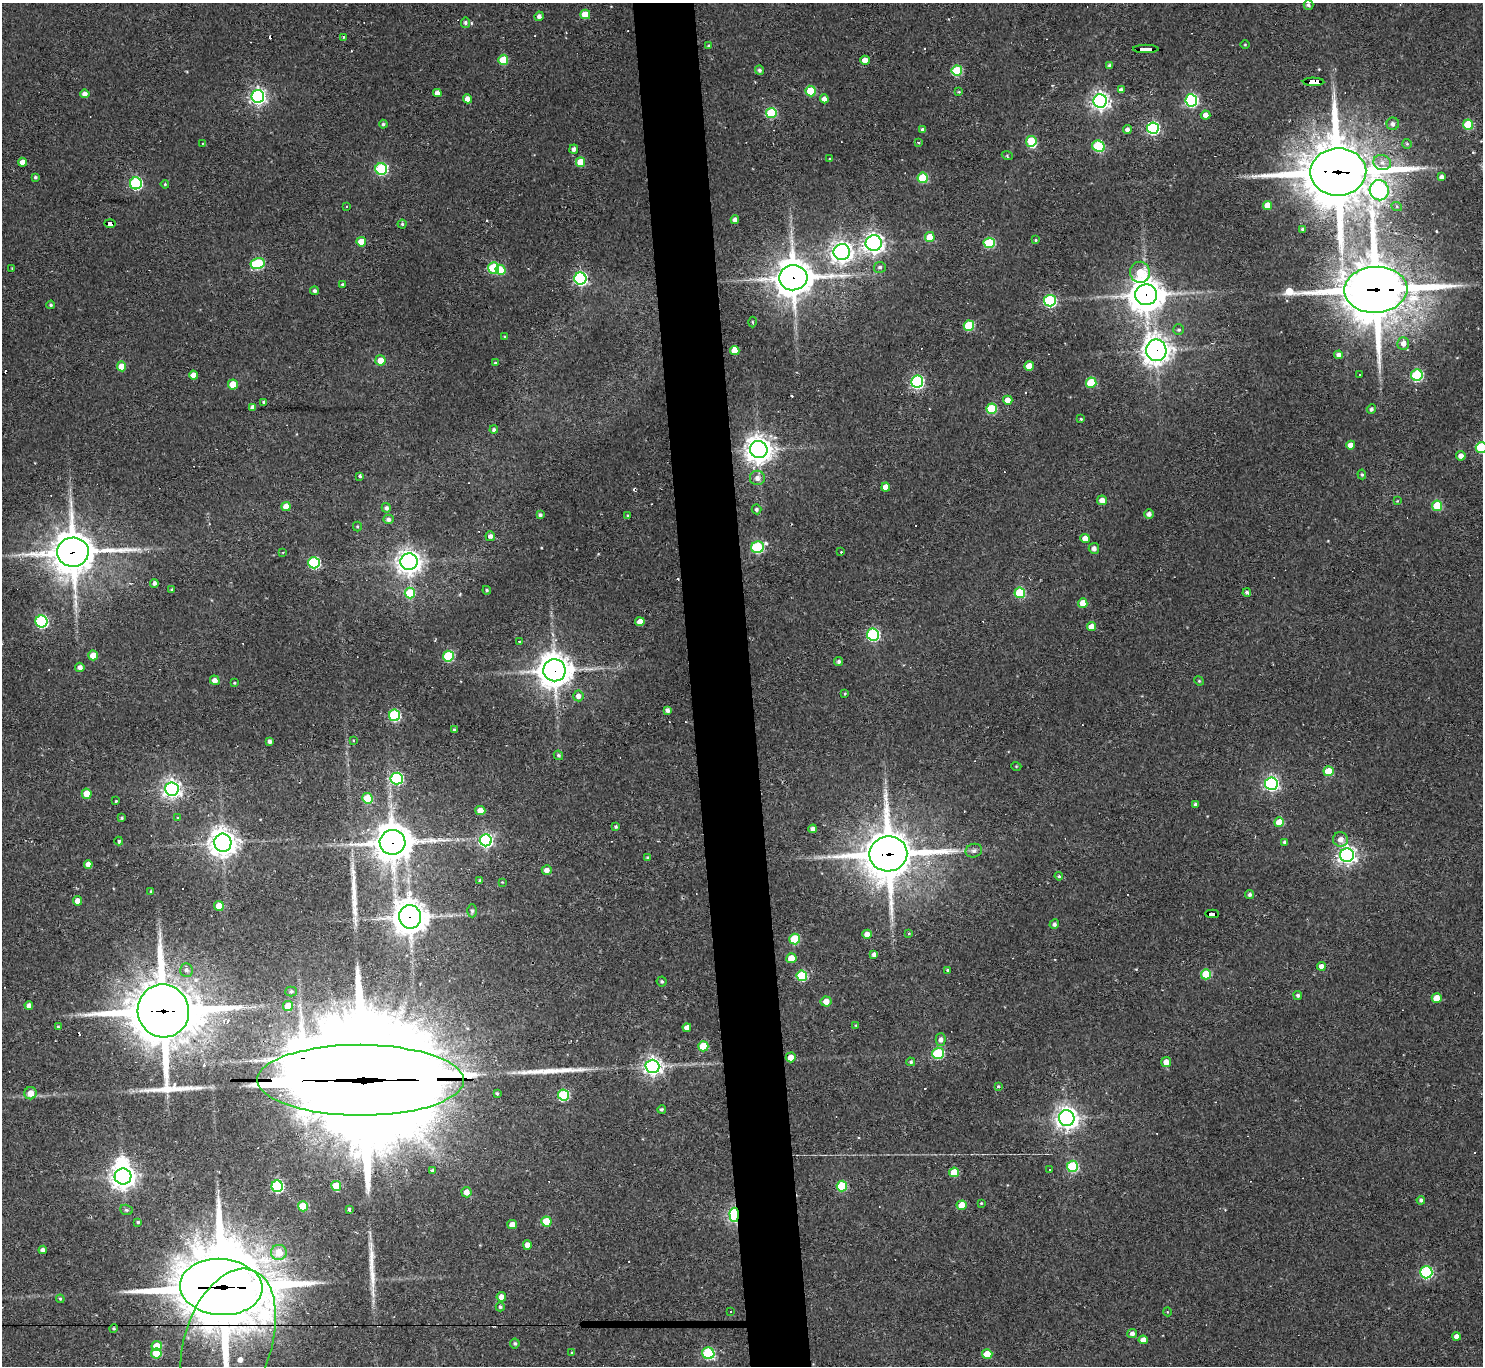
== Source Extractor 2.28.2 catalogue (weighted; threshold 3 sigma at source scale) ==
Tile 5 of 3 x 3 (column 2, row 2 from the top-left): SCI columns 1482-2962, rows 1567-2930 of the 4443 x 4419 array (HDU 1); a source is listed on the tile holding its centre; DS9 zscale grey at full resolution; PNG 1485 x 1368 px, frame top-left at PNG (2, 3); each listed source drawn as its Kron ellipse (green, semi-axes under 4 px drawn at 4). Shown black and unused: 4% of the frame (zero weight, under 2 of 3 exposures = <1% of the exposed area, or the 3 px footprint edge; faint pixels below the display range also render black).
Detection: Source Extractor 2.28.2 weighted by HDU 2 'WHT'; one run over the whole footprint, this tile lists its part. Background 0.18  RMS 0.0085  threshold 0.0381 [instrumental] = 3 sigma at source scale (4.5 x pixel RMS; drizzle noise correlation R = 1.50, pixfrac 1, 0.05/0.05 arcsec/px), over >= 5 px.
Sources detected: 306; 1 inside a brighter object's white glare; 25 cosmic-ray / hot-pixel residue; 3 long thin detections or spike segments (spike, bleed or trail) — neither listed nor drawn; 5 inside a brighter listed object's ellipse — not listed separately; the other 272 listed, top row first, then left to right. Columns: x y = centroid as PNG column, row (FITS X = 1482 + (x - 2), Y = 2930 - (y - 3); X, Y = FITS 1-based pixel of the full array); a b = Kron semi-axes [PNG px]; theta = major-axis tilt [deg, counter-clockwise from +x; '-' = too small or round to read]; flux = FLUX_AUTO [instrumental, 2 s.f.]
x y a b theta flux
1308 5 5 4 - 1.7
585 14 5 5 - 16
539 16 5 4 - 3.4
465 23 5 4 - 2.3
343 37 4 2 - 0.91
1245 45 4 3 - 0.7
709 46 4 4 - 1.3
1146 49 13 3 0 120
503 60 5 5 - 22
865 60 4 4 - 7.6
1109 66 4 4 - 2
759 70 5 4 - 2.1
957 70 5 5 - 47
1314 82 11 4 -1 100
1121 90 4 4 - 3.5
811 91 5 5 - 36
959 92 4 3 - 0.99
437 93 4 4 - 6.1
85 94 5 4 - 4
258 96 6 6 - 290
467 99 4 4 - 5.4
824 99 4 4 - 4.6
1191 100 6 6 - 140
1100 101 7 6 - 400
771 113 5 5 - 53
1206 115 5 4 - 4.6
383 124 4 4 - 1.4
1393 124 6 6 - 3.1
1468 125 5 5 - 39
1153 128 6 5 - 130
922 129 3 3 - 1.8
1127 130 4 4 - 3.8
1031 141 5 5 - 22
918 142 3 3 - 1.4
202 143 3 3 - 0.65
1407 144 5 5 - 1.2
1099 146 6 5 - 66
574 149 4 4 - 2.8
1007 155 5 3 - 1.1
830 159 3 3 - 1.9
22 162 4 4 - 6.3
580 162 4 4 - 17
1382 163 9 7 -16 5
381 169 6 6 - 96
1338 172 28 23 3 6000
35 177 4 3 - 1.4
1442 177 4 4 - 3.9
923 178 5 5 - 36
136 183 6 6 - 110
165 184 4 3 - 0.96
1379 190 10 9 - 110
1268 205 5 4 - 11
347 206 3 3 - 0.93
1397 207 5 3 - 1.1
735 220 4 4 - 4
110 223 6 4 -1 46
402 224 4 4 - 1.2
1303 229 3 3 - 1.3
930 237 5 5 - 21
1036 240 3 3 - 1
361 242 5 5 - 12
874 243 8 8 - 410
989 243 5 5 - 56
842 252 8 8 - 480
258 263 7 5 13 75
880 267 6 5 - 2.3
12 268 2 2 - 0.56
494 268 6 5 - 44
500 270 5 5 - 23
1140 272 10 10 - 24
580 278 6 6 - 160
793 278 14 12 5 1900
343 284 4 4 - 1.3
1376 290 31 23 3 5300
314 291 4 4 - 2
1146 295 11 10 - 1600
1050 301 6 6 - 120
51 305 4 3 - 1.3
752 322 5 3 - 0.75
969 326 5 5 - 47
1179 330 5 5 - 1.5
505 337 4 3 - 0.82
1403 343 6 6 - 5
735 350 5 4 - 11
1156 350 10 10 - 760
1339 355 4 4 - 3.7
380 360 5 5 - 9.4
495 363 4 3 - 1.4
121 366 5 4 - 11
1029 366 5 4 - 11
1359 374 3 3 - 1.5
193 375 4 4 - 7.2
1417 375 6 5 - 86
917 382 6 6 - 130
1091 383 5 5 - 35
233 384 5 5 - 15
1008 400 5 4 - 9.3
264 402 3 3 - 1.6
253 407 4 4 - 3.7
992 409 5 5 - 44
1371 409 5 4 - 2
1081 419 3 3 - 0.83
494 430 4 4 - 1.7
1351 445 4 4 - 7.6
1481 447 5 5 - 64
759 450 9 8 - 930
1461 456 5 4 - 4.8
1362 474 5 4 - 1.2
360 476 3 3 - 2.6
757 478 7 7 - 5
886 487 4 4 - 9
1102 500 5 4 - 5.6
1397 501 4 4 - 0.71
286 506 4 4 - 9
1437 506 5 5 - 37
386 508 5 4 - 2.4
756 509 5 4 - 2
1149 514 4 4 - 3.5
540 515 4 4 - 1.9
627 515 4 3 - 0.81
388 519 5 4 - 2.6
357 526 5 4 - 1
490 536 5 4 - 2.8
1085 538 4 4 - 7.5
757 547 6 6 - 81
1094 548 5 5 - 3.6
73 552 16 14 3 2700
283 552 3 2 - 0.7
841 552 3 3 - 0.66
409 562 8 8 - 620
314 563 6 5 - 88
154 583 4 4 - 2.6
172 589 3 3 - 1.2
487 590 4 4 - 1.1
1247 592 4 4 - 2
410 593 5 5 - 34
1020 593 5 5 - 49
1083 603 5 4 - 11
41 621 6 6 - 120
640 622 4 4 - 7.3
1091 627 4 4 - 7.6
873 635 6 6 - 130
519 641 3 3 - 1.5
93 655 5 5 - 11
448 656 5 5 - 64
839 662 4 4 - 2.2
80 667 5 4 - 4.4
554 670 11 11 - 1400
215 680 5 4 - 4.6
1199 681 5 4 - 0.93
234 683 3 3 - 0.79
845 694 4 3 - 0.8
578 696 5 5 - 4.2
667 710 4 4 - 3
394 715 6 5 - 86
454 730 4 3 - 1.6
353 740 4 3 - 0.68
270 741 4 3 - 2.5
558 755 5 4 - 1.4
1016 766 5 3 - 0.76
1329 771 5 5 - 21
397 778 6 6 - 95
1271 784 6 6 - 200
172 789 7 7 - 390
87 794 5 5 - 13
367 798 5 5 - 26
116 801 3 3 - 0.75
1196 804 3 3 - 1.7
480 810 5 4 - 7.2
122 818 4 3 - 1.2
178 818 3 3 - 0.71
1279 822 5 4 - 16
616 827 4 3 - 1.4
813 829 4 4 - 3.7
1340 839 7 7 - 5.6
486 840 6 6 - 190
119 841 4 3 - 1.3
392 842 13 12 - 2000
1285 842 4 3 - 2.2
223 843 9 8 - 930
974 851 8 6 15 2.9
888 854 19 17 9 3700
1347 855 7 6 - 380
648 858 4 4 - 1.7
88 864 4 4 - 4.5
547 870 5 4 - 4.6
1059 876 4 3 - 1.2
480 880 3 3 - 1.2
502 882 2 2 - 0.56
151 891 4 3 - 0.92
1249 894 4 4 - 2
78 901 5 4 - 5.9
219 906 5 5 - 18
472 911 6 5 - 1.7
1212 914 7 4 -2 170
410 917 11 11 - 1400
1054 924 5 4 - 2.2
909 933 4 4 - 0.91
867 934 5 4 - 5.2
795 939 5 5 - 42
874 955 4 4 - 3.4
791 958 5 5 - 12
1321 966 4 4 - 6.1
186 970 7 6 - 2.7
948 970 4 4 - 1.3
1206 974 5 5 - 31
802 976 5 5 - 52
662 981 5 5 - 1.3
291 991 5 5 - 1.9
1298 995 4 4 - 1.5
1437 998 5 5 - 12
826 1001 5 5 - 7.8
29 1005 4 4 - 3.1
288 1006 5 5 - 17
163 1011 26 25 - 5500
856 1025 4 4 - 0.75
58 1027 3 3 - 0.86
687 1028 4 4 - 5.5
941 1040 6 5 - 3.3
703 1046 5 5 - 29
938 1053 6 5 - 69
791 1057 5 5 - 8.1
911 1062 4 4 - 1.5
1166 1062 5 5 - 6.4
652 1066 7 6 - 360
360 1080 103 35 0 47000
998 1087 4 4 - 1.7
30 1093 6 6 - 8.3
497 1093 3 3 - 1.1
564 1095 5 5 - 66
662 1109 4 4 - 1.5
1067 1118 8 8 - 560
1072 1166 6 5 - 72
1050 1169 3 2 - 0.8
432 1170 3 3 - 9.8
954 1172 5 5 - 17
123 1177 8 8 - 640
277 1186 6 6 - 100
336 1186 5 5 - 23
842 1186 5 5 - 44
466 1192 5 5 - 6.7
1421 1200 4 4 - 2
981 1203 3 3 - 0.73
962 1205 5 5 - 15
303 1206 5 5 - 29
349 1209 3 3 - 1.4
126 1210 6 5 - 1.4
734 1215 7 4 -88 120
138 1222 3 3 - 1
546 1222 5 5 - 24
512 1225 5 4 - 7.3
527 1245 4 4 - 5.6
43 1250 4 4 - 3.1
279 1252 8 7 - 15
1426 1272 6 6 - 110
221 1287 41 28 -4 7900
501 1297 5 4 - 6.3
60 1299 4 4 - 1
500 1307 4 4 - 1.4
730 1312 3 2 - 0.98
1168 1312 4 3 - 0.69
114 1329 4 4 - 1.1
1132 1334 5 4 - 3.2
1456 1336 4 4 - 4.8
1143 1340 4 4 - 6.1
228 1341 75 43 72 110
515 1343 5 5 - 1.5
157 1346 5 5 - 17
156 1353 5 5 - 23
572 1353 4 3 - 0.9
708 1353 6 5 - 86
987 1354 5 5 - 21
Overlapping masked pixels (flux is a lower limit): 20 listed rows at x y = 1146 49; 1314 82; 1338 172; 110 223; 793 278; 1376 290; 1146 295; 1156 350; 73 552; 554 670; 392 842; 888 854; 1212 914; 410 917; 163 1011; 360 1080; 734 1215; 221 1287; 114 1329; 228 1341
Isophote crosses this tile's border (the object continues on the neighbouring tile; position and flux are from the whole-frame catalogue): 2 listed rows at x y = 1481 447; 228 1341